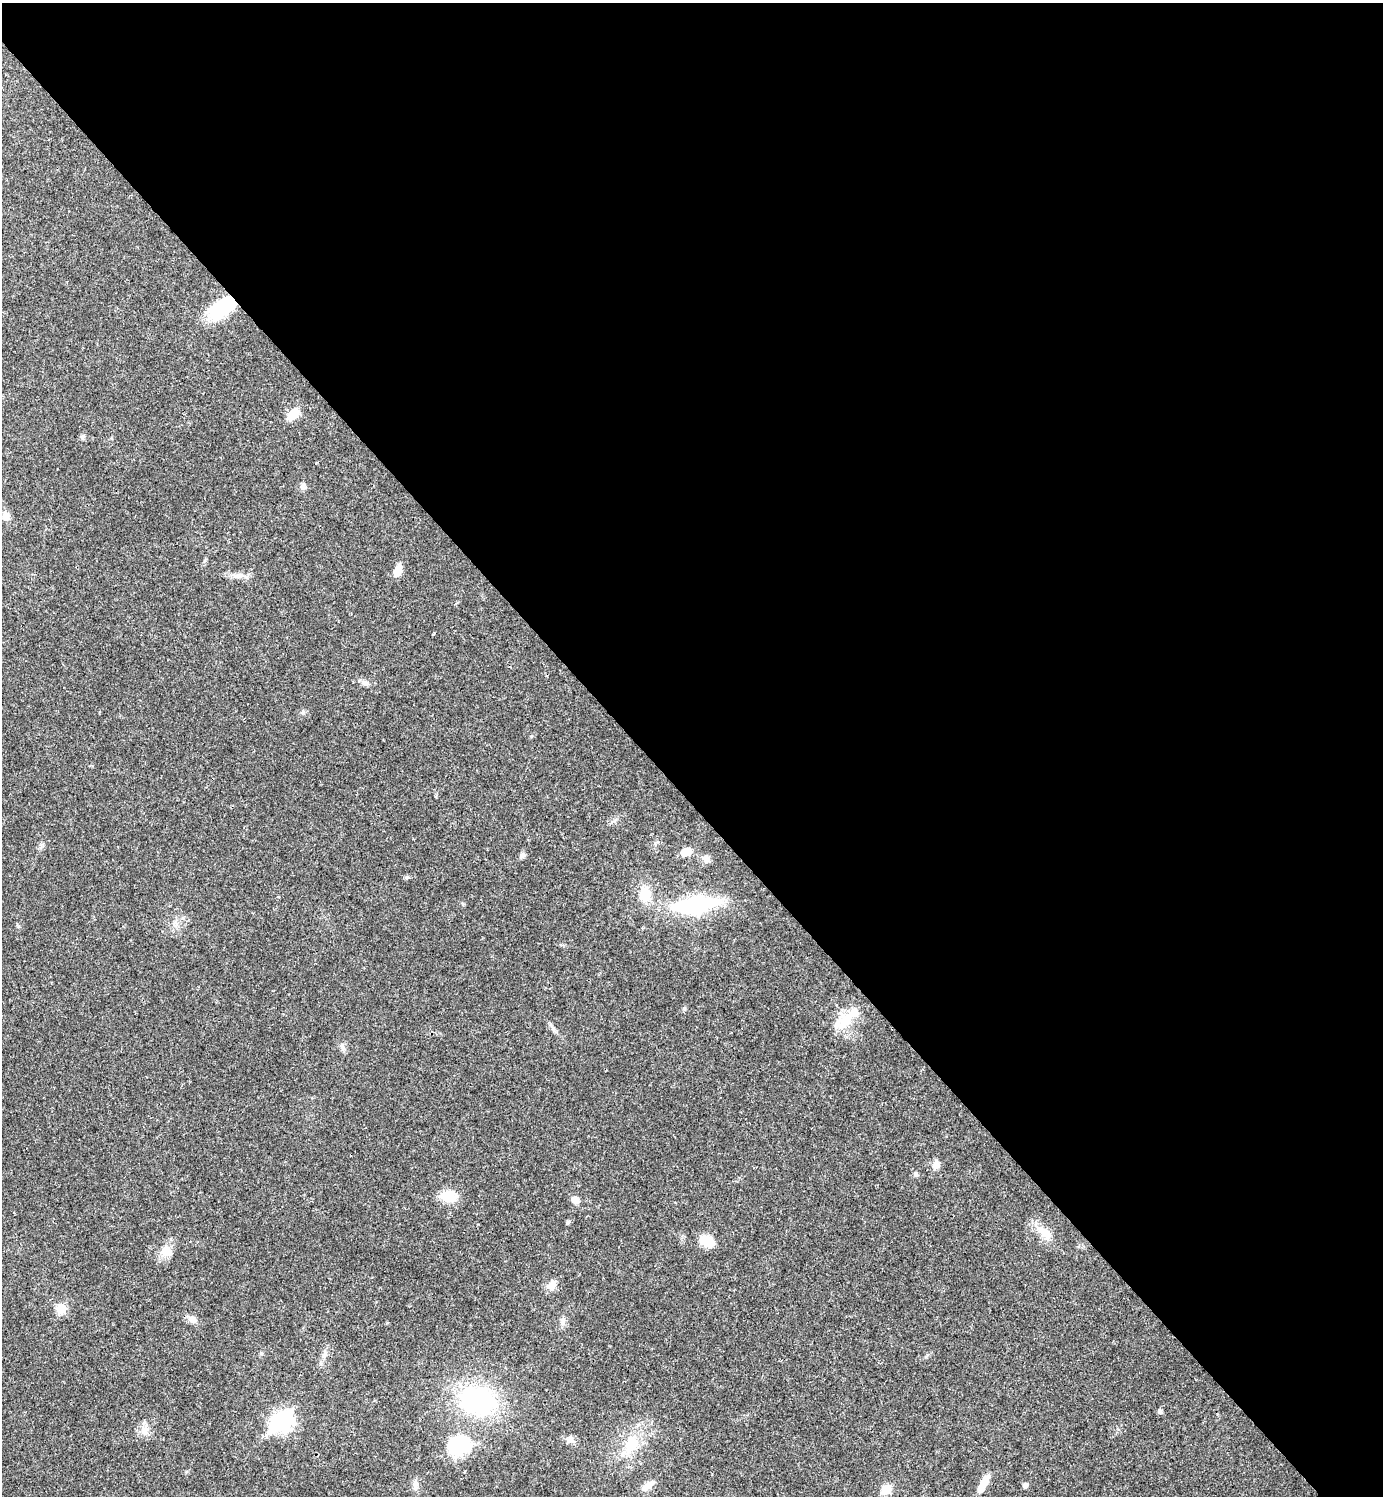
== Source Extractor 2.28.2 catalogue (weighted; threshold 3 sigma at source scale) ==
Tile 3 of 4 x 4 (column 3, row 1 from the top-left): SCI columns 3061-4441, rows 4483-5976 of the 5980 x 5981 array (HDU 1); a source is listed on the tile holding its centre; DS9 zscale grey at full resolution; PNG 1385 x 1498 px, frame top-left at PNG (2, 3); no overlay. Shown black and unused: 54% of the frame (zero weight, under 3 of 4 exposures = <1% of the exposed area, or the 3 px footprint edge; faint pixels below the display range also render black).
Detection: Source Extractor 2.28.2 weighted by HDU 2 'WHT'; one run over the whole footprint, this tile lists its part. Background 0.0207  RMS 0.0022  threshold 0.00989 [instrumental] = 3 sigma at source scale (4.5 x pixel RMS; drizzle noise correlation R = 1.50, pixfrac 1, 0.05/0.05 arcsec/px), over >= 5 px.
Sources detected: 43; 1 inside a brighter object's white glare — not listed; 1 inside a brighter listed object's ellipse — not listed separately; the other 41 listed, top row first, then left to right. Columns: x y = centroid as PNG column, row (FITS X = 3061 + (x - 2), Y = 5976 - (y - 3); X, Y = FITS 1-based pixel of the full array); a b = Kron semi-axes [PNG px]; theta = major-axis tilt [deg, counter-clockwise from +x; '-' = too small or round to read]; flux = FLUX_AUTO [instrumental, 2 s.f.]
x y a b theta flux
222 307 26 13 37 16
293 414 14 9 45 3.5
82 437 6 6 - 0.58
303 487 8 7 - 0.69
6 516 12 10 -88 1.4
398 571 13 8 67 2.3
239 575 8 7 - 0.86
366 683 9 6 -27 0.73
686 852 9 7 28 3.3
522 855 8 6 51 0.68
706 859 11 7 87 0.91
407 877 6 4 18 0.32
645 894 18 13 -85 4.4
695 905 57 18 7 20
684 1008 6 4 -19 0.26
845 1020 26 15 39 5.8
343 1047 11 3 -75 0.52
936 1165 10 9 - 1.3
916 1174 7 5 87 0.41
449 1196 20 14 -5 4.1
575 1199 9 7 -38 1.2
568 1222 5 5 - 0.36
1044 1233 22 11 -43 3.1
707 1241 15 10 -31 4.3
166 1251 16 13 -2 2.5
552 1285 12 9 46 1.9
61 1309 11 11 - 2.5
192 1319 12 8 -40 1.2
562 1321 13 5 -85 0.82
477 1401 32 25 -15 33
1160 1412 7 6 - 0.46
283 1421 9 8 - 55
145 1430 10 7 -1 1.2
570 1440 9 8 - 0.91
632 1444 20 19 - 5.8
459 1445 29 22 30 12
983 1483 24 7 60 2.8
415 1485 14 6 -89 0.93
1025 1485 6 6 - 0.59
648 1486 16 8 36 1.9
886 1489 7 6 - 6.8
Overlapping masked pixels (flux is a lower limit): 1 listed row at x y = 222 307
Unlisted compact peaks at least as high as the median listed source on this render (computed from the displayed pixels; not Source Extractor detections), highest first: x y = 18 926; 303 712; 261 1353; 531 736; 926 1357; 463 904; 433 634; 614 821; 316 463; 655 843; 387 1323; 553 1028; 40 848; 325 1353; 321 1364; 436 797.